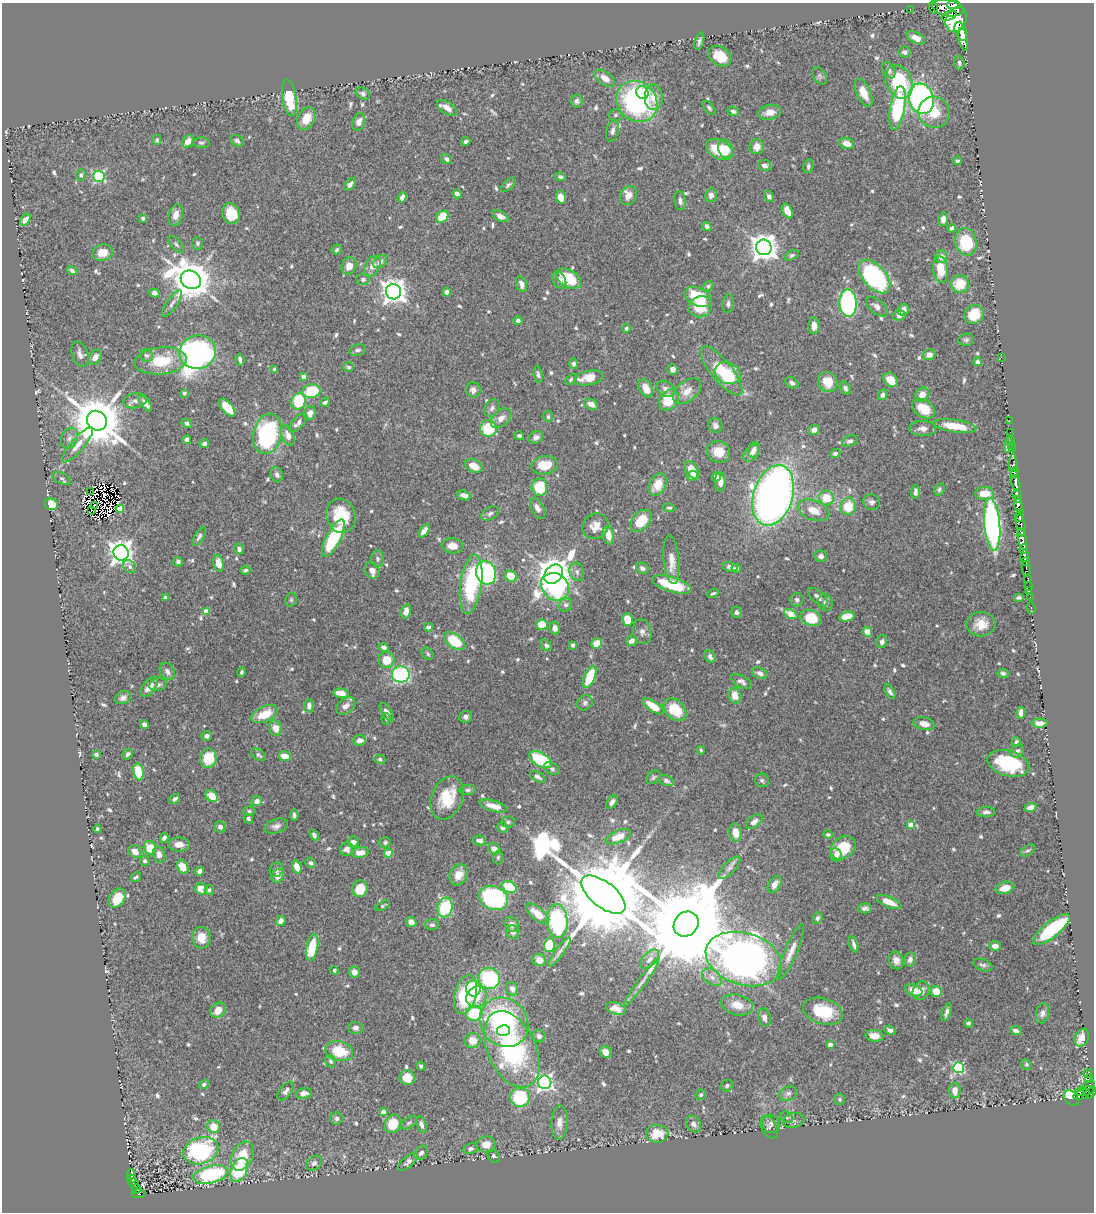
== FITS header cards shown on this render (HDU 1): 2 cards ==
NAXIS1  =                 1092
NAXIS2  =                 1210

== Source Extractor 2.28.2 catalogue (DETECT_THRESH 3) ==
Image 1092 x 1210 px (HDU 1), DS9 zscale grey, 1 PNG px = 1 image px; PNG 1096 x 1214 px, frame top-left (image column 1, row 1210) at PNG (2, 3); each listed source drawn as its Kron ellipse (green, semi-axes under 4 px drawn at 4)
Background 0.718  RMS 0.013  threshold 0.0384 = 3 sigma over >= 5 px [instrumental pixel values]
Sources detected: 732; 13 with non-positive FLUX_AUTO (blend fragments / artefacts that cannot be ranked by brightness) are neither listed nor drawn; of the other 719, the 500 brightest by FLUX_AUTO listed and drawn (219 fainter detections omitted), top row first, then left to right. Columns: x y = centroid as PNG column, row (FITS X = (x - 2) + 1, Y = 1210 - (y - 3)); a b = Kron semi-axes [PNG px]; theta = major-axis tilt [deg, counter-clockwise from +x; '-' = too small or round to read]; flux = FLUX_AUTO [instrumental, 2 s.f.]
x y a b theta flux
954 5 6 4 2 450
933 7 6 4 -78 190
948 8 16 8 -11 2100
910 10 3 2 - 9.7
949 16 8 4 19 770
956 20 13 10 65 3600
961 31 10 5 -68 1900
916 38 10 5 -26 8.6
963 39 12 3 -78 1200
699 41 9 4 72 2.4
905 52 6 5 - 3
720 56 12 9 -32 21
959 63 7 5 -85 2.1
889 70 9 6 -62 3.3
820 76 9 6 -59 2.2
605 78 12 6 -35 8.5
899 82 17 13 -67 57
642 92 7 6 - 12
863 93 15 7 -65 12
363 94 7 5 -32 2.3
654 97 13 9 -89 13
289 98 18 7 -81 37
921 99 15 12 -73 210
577 101 6 6 - 2.6
637 101 22 19 -47 170
447 108 11 6 -33 6.9
709 108 8 4 -50 2
898 108 22 7 80 70
733 111 6 4 -20 2.8
770 112 11 7 11 9.9
934 112 16 15 - 19
616 115 7 6 - 1.8
307 118 12 8 60 13
359 122 9 6 71 7.7
612 131 11 6 77 3.9
157 140 5 4 - 1.8
188 141 7 5 53 6.7
237 141 7 5 -35 2.4
466 141 4 3 - 2.4
201 143 8 5 0 2
847 143 7 5 -19 9.2
757 147 7 7 - 7.8
719 149 14 9 -29 30
725 149 9 7 -71 13
447 159 6 4 -34 2.9
957 161 4 4 - 2.1
764 165 6 5 - 5.2
808 166 7 5 79 2.1
81 175 6 4 73 1.7
99 176 6 5 - 100
560 177 5 4 - 2
350 184 7 4 47 3.2
508 185 9 4 42 2.1
457 194 4 4 - 3.5
629 195 10 8 60 6.6
711 195 7 6 - 4.4
769 196 6 5 - 3.1
402 197 5 4 - 5.3
561 197 6 5 - 11
680 201 10 6 -83 3.9
787 211 8 5 -63 8.2
231 214 11 8 -70 19
176 215 11 7 75 7.4
501 216 8 5 -27 5.2
442 217 7 5 46 27
143 218 4 3 - 2.6
943 219 7 5 81 5.6
25 220 7 4 56 4.3
707 227 5 4 - 3.4
951 228 4 3 - 2
966 242 14 10 -78 43
198 243 6 5 - 2.4
176 244 10 5 -47 2.2
764 247 8 7 - 1000
337 250 5 4 - 2
103 253 10 8 12 10
792 255 7 4 28 1.9
941 257 6 6 - 6
380 262 8 5 39 4.2
349 266 8 7 - 9.6
372 266 11 7 63 8.2
941 270 13 7 -82 17
72 271 5 4 - 2.3
874 276 20 11 -48 150
363 279 6 5 - 2.6
569 279 14 8 -30 32
191 280 10 8 -31 2700
559 280 9 6 -64 3.5
522 284 8 5 -72 5.1
960 284 9 9 - 22
708 286 5 4 - 1.9
393 292 8 7 - 880
447 292 4 4 - 3.6
154 293 5 4 - 3.1
698 297 14 9 -26 32
172 303 15 5 56 3.8
848 303 13 8 -88 140
728 304 9 6 85 2.5
700 307 12 10 23 21
877 307 13 7 -39 4.3
903 310 6 5 - 5.2
899 315 6 5 - 4.1
974 315 10 9 - 18
518 321 4 4 - 3.2
814 326 8 5 -88 6.3
626 328 4 4 - 1.8
966 340 7 6 - 2.1
357 350 8 5 15 2.8
198 352 18 16 12 440
80 354 13 7 -69 5.3
146 355 7 6 - 2.1
929 355 6 5 - 6.1
95 357 8 5 57 6.3
1001 357 2 2 - 70
240 360 6 3 -76 2.5
161 361 26 13 5 32
977 362 4 4 - 3.2
573 364 5 4 - 3
349 367 5 5 - 1.9
673 369 5 5 - 4.2
274 370 4 3 - 1.7
721 371 30 10 -51 44
728 373 13 10 -22 20
538 374 8 4 -79 2.4
303 376 4 3 - 5.3
589 378 15 7 10 17
571 379 6 4 45 2
890 380 8 6 -44 13
828 382 10 9 - 17
792 383 7 5 -30 2.7
646 388 10 6 -62 12
845 388 7 5 -57 2.9
666 389 10 7 -33 4.4
473 390 7 7 - 4.4
311 391 9 7 14 42
687 391 16 10 39 9.9
184 393 4 4 - 1.7
883 395 5 4 - 3
922 395 7 6 - 7.4
669 400 11 8 51 29
135 401 12 7 10 3.8
298 401 8 7 - 55
325 402 5 4 - 1.9
146 403 9 4 -54 5.2
591 404 7 5 -28 7.2
227 408 11 5 -50 27
492 408 9 7 59 3.2
924 409 12 8 -35 18
310 413 7 5 73 5.8
548 417 5 5 - 1.8
501 418 12 7 43 6.6
97 421 10 9 - 5500
1009 421 3 2 - 18
187 423 5 4 - 2.3
298 423 11 5 48 3.8
715 425 8 7 - 4.1
955 426 21 6 -8 24
488 428 8 8 - 38
923 429 13 7 -1 5.1
814 430 5 5 - 5.7
1010 432 2 2 - 8.7
268 434 20 14 75 130
288 436 10 6 -70 7.1
519 436 5 4 - 1.8
536 437 7 6 - 4
69 438 10 8 68 4.3
1011 439 2 2 - 14
187 440 4 4 - 5.6
850 441 8 5 22 2.8
204 444 5 4 - 2.6
77 445 22 6 49 9.1
1009 445 8 4 80 5.2
1012 445 2 2 - 14
1012 449 3 2 - 14
754 450 7 5 68 4.6
718 452 12 10 -26 15
751 453 10 6 52 4.8
835 453 5 4 - 2.8
545 465 13 9 9 20
474 466 9 6 -26 13
1013 466 12 3 -87 420
692 470 9 6 -56 16
1014 472 4 3 - 280
277 475 8 6 -68 2.7
692 476 5 5 - 10
716 477 5 4 - 3.6
62 478 10 5 -27 2.2
1015 481 11 3 -78 880
720 482 10 5 90 6.2
658 485 12 8 61 15
539 487 9 8 - 28
939 489 6 5 - 1.8
90 492 3 2 - 1.7
915 492 7 4 87 2.9
984 493 10 6 2 12
1017 494 5 4 - 100
464 495 7 4 -20 5.1
773 495 31 19 73 660
826 498 7 7 - 19
1018 499 3 3 - 85
872 502 8 8 - 3.3
51 504 7 5 -24 14
94 505 2 2 - 2
1018 505 7 3 -86 450
848 506 9 7 79 24
538 508 11 6 -62 5.1
669 508 6 4 -8 1.7
120 509 4 4 - 21
91 510 3 2 - 2.9
813 510 16 9 -20 12
490 513 9 6 32 2.9
341 516 17 14 -74 34
1020 516 7 3 70 210
641 521 13 8 49 25
992 524 26 8 -85 250
1021 525 11 3 -82 380
595 526 13 12 - 9.3
424 531 7 4 51 5
1021 533 3 3 - 420
608 535 9 5 -83 10
199 536 10 4 59 2.8
333 538 21 7 62 72
1022 539 10 4 -77 1100
453 546 11 7 -8 8.3
239 549 5 4 - 3
1024 549 5 3 - 380
121 553 8 7 - 850
821 556 6 5 - 3.2
1024 556 6 4 82 660
378 559 8 6 -89 2.5
671 560 24 8 -84 9.7
1025 561 3 3 - 570
178 562 5 4 - 2
218 563 9 5 -76 8.2
130 567 7 5 -47 2.7
730 567 7 5 -15 4.5
642 568 7 5 -30 2.7
736 568 4 4 - 2.1
1026 569 7 3 -81 130
245 570 5 4 - 2.2
372 570 8 7 - 7.3
577 572 9 7 -72 3.5
486 573 12 10 -73 170
554 574 11 8 46 2100
511 576 6 5 - 18
1028 578 3 3 - 120
471 584 30 10 82 71
672 584 20 7 -17 42
1029 586 3 3 - 27
555 587 15 12 -44 68
1029 591 2 2 - 7.7
713 593 6 4 23 1.7
818 597 12 6 -42 4.8
1030 597 2 2 - 8.9
165 598 3 3 - 2.4
1019 598 5 4 - 1.9
291 600 7 5 74 1.7
797 600 6 6 - 2.3
825 603 8 7 - 2.6
566 605 7 6 - 2.4
1031 608 5 3 - 14
406 611 7 5 74 6.3
206 612 4 4 - 17
736 612 6 5 - 2.4
791 614 7 4 -29 28
847 616 8 5 14 15
811 618 10 7 -21 29
627 620 6 5 - 14
981 624 14 12 9 13
542 625 6 5 - 18
428 627 4 4 - 3.8
555 628 6 5 - 5.4
642 632 12 9 -78 4.7
867 632 5 4 - 8.1
454 641 12 6 -38 36
631 641 6 4 39 4.6
882 642 6 5 - 3.4
597 643 6 5 - 16
546 645 6 4 -46 2.2
573 645 4 3 - 2.1
384 647 5 4 - 4.3
428 654 7 5 -47 1.8
710 657 7 5 -62 3.5
386 660 8 8 - 19
167 671 9 7 -59 4.2
241 672 4 3 - 2
760 673 8 5 -23 4.1
1003 673 5 4 - 2.3
401 674 9 8 - 100
590 677 11 5 66 36
741 681 12 6 -28 3.7
158 685 9 6 16 3
149 687 12 6 54 11
890 692 8 4 -60 2.7
341 693 8 4 -9 10
735 696 8 6 -72 12
123 698 8 6 24 3.6
585 703 8 7 - 2.6
309 706 6 5 - 4.2
346 706 10 7 35 5.6
653 706 12 5 -34 18
675 710 13 9 -44 26
387 712 11 5 -57 4
1021 713 6 4 87 6
265 714 14 7 24 19
466 717 6 6 - 3.2
386 719 5 5 - 1.8
1040 723 8 4 0 6
144 724 4 4 - 4.6
924 724 11 6 -14 7.4
275 728 8 6 -70 7.8
207 736 5 5 - 2.5
360 740 6 5 - 5.6
1016 742 5 4 - 2.7
701 750 4 3 - 1.7
1017 751 7 6 - 3.7
96 754 4 4 - 2.7
128 754 6 4 41 2.9
258 755 8 5 -35 2.3
285 756 6 5 - 9.8
208 758 9 8 - 26
380 759 5 4 - 2.2
541 760 12 6 -30 54
1008 763 21 12 -17 52
552 769 8 5 -30 2.4
138 772 8 5 -79 25
538 777 8 4 -33 2.4
653 777 8 6 41 1.9
762 780 7 6 - 2.1
666 781 8 5 -22 2.2
468 790 8 5 5 2.3
212 796 7 5 -41 18
447 798 22 15 67 32
175 799 6 4 35 2.6
257 801 5 5 - 5.4
612 802 8 5 53 4
493 806 15 5 -15 11
1031 807 6 4 21 6
249 811 6 4 0 1.8
986 812 9 5 4 3.1
294 815 5 3 - 1.9
248 818 5 4 - 1.8
508 822 7 5 3 1.9
754 822 10 5 40 6.3
911 825 4 4 - 10
276 826 12 7 17 4
220 827 6 5 - 4
503 827 5 5 - 3.1
97 829 4 3 - 1.9
735 832 9 6 -80 12
828 834 5 4 - 1.7
314 835 5 3 - 3.2
618 837 13 6 23 12
164 838 5 4 - 3.7
479 840 6 5 - 4.3
353 842 5 5 - 5.1
385 842 6 5 - 2
179 844 11 7 0 6.5
150 848 7 6 - 18
843 848 13 10 39 31
347 849 7 6 - 4.4
494 849 6 5 - 5.6
1028 851 8 5 30 1.9
135 852 7 5 -41 8.1
360 852 8 5 7 9.5
388 853 4 4 - 20
159 855 8 6 -78 5.6
836 855 7 5 -65 2.7
498 857 7 5 90 1.8
145 861 5 5 - 1.7
311 863 5 5 - 1.9
183 867 7 5 -58 15
297 867 7 4 -72 12
730 868 14 6 47 4
276 870 7 6 - 2.9
200 871 4 4 - 3.7
459 875 11 8 60 12
278 876 7 5 58 7
136 877 6 3 35 1.7
775 884 9 6 58 6.9
509 887 8 5 -25 31
1005 888 9 6 16 10
201 889 6 5 - 12
360 889 8 7 - 21
209 890 5 4 - 2.6
603 895 26 12 -39 24000
117 898 10 7 55 19
494 898 15 11 -21 120
889 902 13 5 -22 13
383 906 8 4 28 1.7
445 907 10 7 77 69
865 908 7 5 6 3.3
537 914 14 6 -40 17
817 918 6 4 66 2.1
281 921 5 4 - 5.4
557 921 17 10 -86 120
411 922 5 5 - 5.9
512 924 8 6 -54 3.8
686 924 13 11 48 26000
432 925 7 5 -1 2.7
1052 929 23 8 39 72
513 932 7 6 - 4.2
201 938 11 9 -86 14
854 944 8 3 -74 2.8
549 945 7 5 77 32
995 946 6 4 1 5.7
312 947 13 6 79 27
559 952 18 4 54 3.6
791 952 30 6 67 9.1
650 959 12 6 46 4.8
744 959 39 26 -17 790
539 960 7 6 - 7.3
896 960 9 7 -69 5.8
910 960 7 6 - 4.5
983 965 10 5 -21 2.8
334 970 4 4 - 1.8
354 972 5 5 - 5.6
712 977 11 7 -36 5.5
489 978 11 10 - 86
642 982 29 4 54 5.5
473 988 8 7 - 32
512 989 7 6 - 4.4
914 990 9 6 -22 11
921 991 10 7 61 7.9
936 992 5 5 - 16
466 994 20 11 75 59
476 997 11 9 48 15
737 1005 16 10 -14 14
616 1008 10 6 -19 7.5
218 1010 8 6 46 11
823 1011 20 13 -16 41
947 1012 9 4 71 3.5
474 1013 8 7 - 37
1042 1013 10 6 79 3.6
764 1017 9 6 -76 4.5
504 1022 26 23 -50 140
968 1023 4 4 - 1.9
356 1028 7 6 - 3.1
503 1030 6 5 - 12
890 1030 6 4 -22 2.6
1016 1031 6 4 -21 2.7
539 1036 6 6 - 3.1
874 1036 9 6 -7 9.3
1082 1038 9 6 68 9.4
472 1040 8 7 - 10
830 1045 4 4 - 5.6
512 1049 40 24 -65 160
339 1051 14 10 -14 31
606 1052 6 5 - 5.7
331 1061 6 5 - 2.3
1026 1064 5 5 - 2
421 1066 4 3 - 2.1
959 1068 5 5 - 94
1088 1073 4 2 - 12
407 1078 8 7 - 14
1089 1079 4 3 - 60
545 1082 6 6 - 280
204 1084 5 4 - 2.1
1089 1085 6 3 18 140
727 1086 6 5 - 2.2
955 1090 8 5 -88 8.8
286 1091 11 6 50 4
1085 1091 10 4 10 230
1080 1092 4 3 - 93
304 1093 8 5 10 5.9
788 1093 9 7 21 3.4
1090 1093 8 3 36 270
1082 1094 8 4 17 170
701 1095 5 5 - 1.7
520 1097 9 9 - 52
1071 1098 9 6 -44 28
840 1099 5 5 - 1.9
383 1112 4 4 - 6.9
787 1117 7 5 -25 2.2
337 1119 6 6 - 2.3
793 1121 11 7 14 3.1
409 1123 9 5 32 2
559 1123 17 8 88 7.8
393 1124 9 8 - 23
694 1124 9 7 -56 3.9
771 1124 9 8 - 3.9
421 1125 8 4 -73 4.1
213 1127 7 6 - 14
769 1127 12 7 -63 3.2
657 1134 11 9 -3 20
486 1144 9 8 - 9
470 1149 7 5 15 2.5
201 1151 18 13 18 120
421 1153 8 6 49 3.5
242 1156 15 10 62 22
494 1156 7 5 -52 2.1
408 1162 12 5 42 3.1
314 1163 8 6 39 3.6
239 1170 12 8 64 48
131 1174 5 3 - 17
211 1174 18 8 13 110
131 1179 4 3 - 37
133 1183 6 4 -38 57
136 1189 5 3 - 49
138 1194 6 4 5 75
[219 fainter detections neither listed nor drawn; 13 non-positive-flux detections neither listed nor drawn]